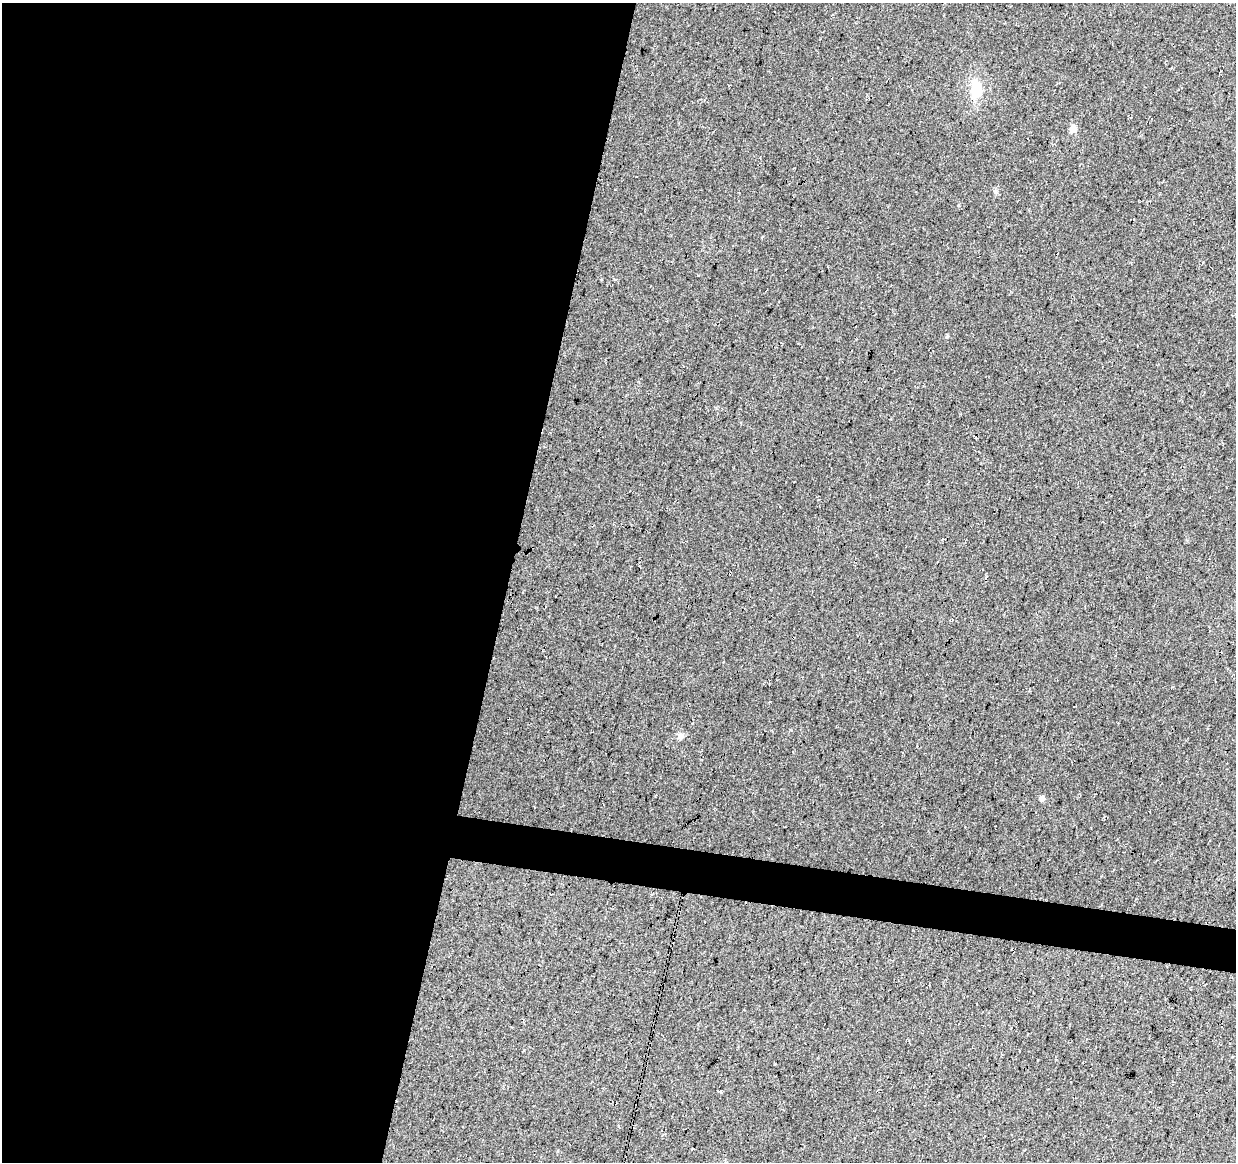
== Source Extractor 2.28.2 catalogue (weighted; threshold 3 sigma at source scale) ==
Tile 5 of 4 x 4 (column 1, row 2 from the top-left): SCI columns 1-1234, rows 2544-3703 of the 4944 x 5147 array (HDU 1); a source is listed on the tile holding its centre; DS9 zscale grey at full resolution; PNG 1238 x 1164 px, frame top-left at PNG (2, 3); no overlay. Shown black and unused: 44% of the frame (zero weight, under 3 of 4 exposures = <1% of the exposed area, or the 3 px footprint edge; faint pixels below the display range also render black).
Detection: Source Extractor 2.28.2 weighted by HDU 2 'WHT'; one run over the whole footprint, this tile lists its part. Background 0.0376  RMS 0.01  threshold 0.0463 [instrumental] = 3 sigma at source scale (4.5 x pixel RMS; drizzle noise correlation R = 1.50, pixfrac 1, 0.0396/0.0396 arcsec/px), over >= 5 px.
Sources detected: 7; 2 cosmic-ray / hot-pixel residue — not listed; the other 5 listed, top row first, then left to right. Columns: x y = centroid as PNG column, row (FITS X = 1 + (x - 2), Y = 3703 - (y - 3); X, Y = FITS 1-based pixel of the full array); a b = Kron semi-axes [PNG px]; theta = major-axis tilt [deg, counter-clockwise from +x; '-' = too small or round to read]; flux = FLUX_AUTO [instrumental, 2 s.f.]
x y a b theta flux
976 90 27 16 86 25
1073 129 5 5 - 22
947 336 5 4 - 1.3
680 736 8 7 - 4.8
1042 798 6 6 - 3.5